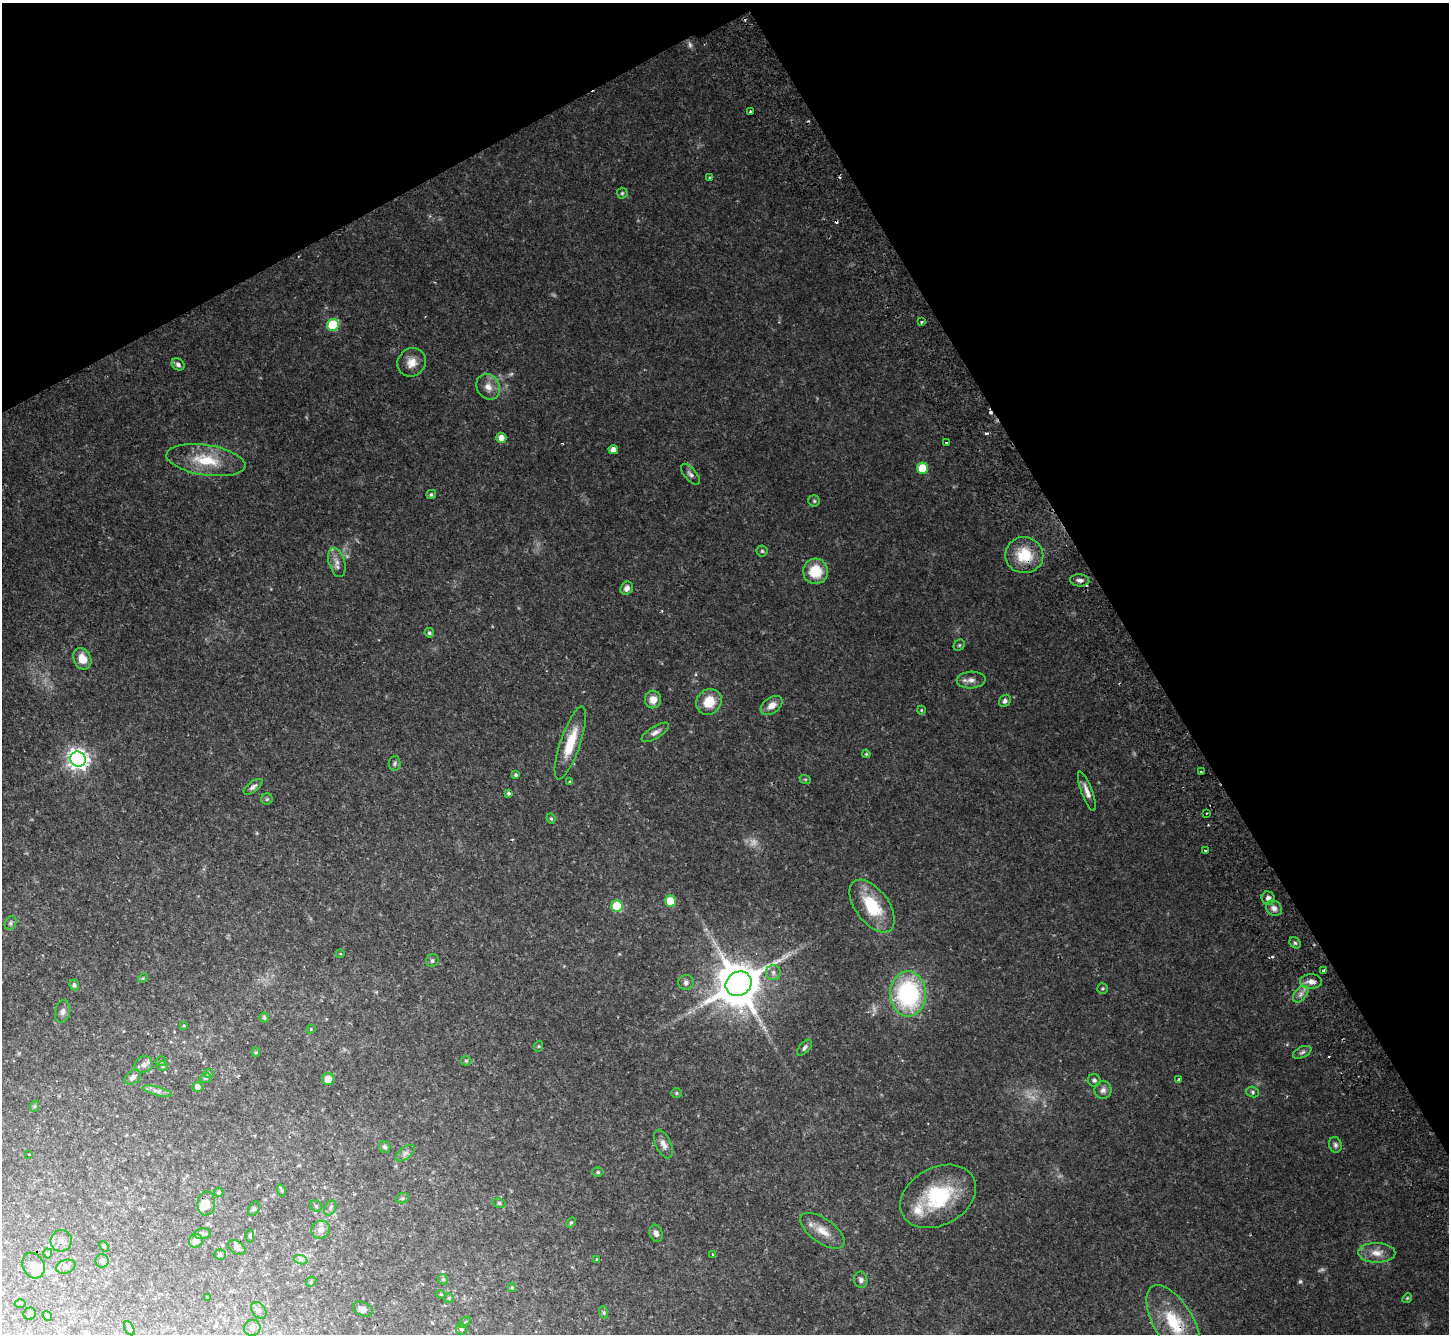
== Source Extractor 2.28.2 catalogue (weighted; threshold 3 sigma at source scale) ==
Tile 3 of 4 x 4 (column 3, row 1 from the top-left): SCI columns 2948-4394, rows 4324-5655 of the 5893 x 5846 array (HDU 1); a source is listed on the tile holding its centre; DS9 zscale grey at full resolution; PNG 1451 x 1336 px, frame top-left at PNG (2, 3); each listed source drawn as its Kron ellipse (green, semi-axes under 4 px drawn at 4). Shown black and unused: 29% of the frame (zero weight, under 2 of 3 exposures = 3% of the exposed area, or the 3 px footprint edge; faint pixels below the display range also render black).
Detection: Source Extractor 2.28.2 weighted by HDU 2 'WHT'; one run over the whole footprint, this tile lists its part. Background 0.0814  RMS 0.0064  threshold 0.029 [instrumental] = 3 sigma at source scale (4.5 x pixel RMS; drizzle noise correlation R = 1.50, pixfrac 1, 0.05/0.05 arcsec/px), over >= 5 px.
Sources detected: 159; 6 too faint to see at this stretch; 6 cosmic-ray / hot-pixel residue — neither listed nor drawn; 4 inside a brighter listed object's ellipse — not listed separately; the other 143 listed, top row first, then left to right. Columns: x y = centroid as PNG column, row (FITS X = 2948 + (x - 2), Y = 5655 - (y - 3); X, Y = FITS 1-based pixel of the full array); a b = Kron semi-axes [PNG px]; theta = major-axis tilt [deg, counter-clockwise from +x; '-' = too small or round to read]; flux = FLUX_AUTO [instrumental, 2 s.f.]
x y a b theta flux
750 111 3 2 - 1.1
710 178 3 3 - 3
622 193 5 5 - 1
921 322 3 2 - 1.2
333 325 6 6 - 32
412 362 15 13 52 7.2
178 364 7 5 -41 2.1
488 387 13 11 -60 6.1
501 438 5 5 - 4.4
946 443 3 2 - 1.7
613 450 5 4 - 4.2
206 460 40 15 -9 25
922 468 5 5 - 21
690 474 12 6 -50 2.4
431 495 5 4 - 1.1
814 501 5 5 - 1
762 551 5 5 - 1.1
1024 555 19 18 - 20
337 562 15 8 -74 4.4
815 571 12 12 - 18
1080 580 9 6 -5 2.4
627 588 7 6 - 3
429 633 5 4 - 1.4
959 645 6 5 - 0.94
82 659 11 8 -66 8.7
971 680 14 8 3 4.2
653 700 9 8 - 5.7
1005 701 6 5 - 1.8
709 702 13 12 - 13
772 705 12 8 35 5.6
921 710 4 4 - 0.68
655 732 15 6 31 3.3
570 743 38 10 71 19
866 754 4 3 - 0.73
78 759 8 7 - 370
395 763 7 5 88 1.3
1201 772 3 3 - 1.9
516 775 4 4 - 1
805 779 6 3 -19 0.71
570 782 4 3 - 0.84
253 787 11 5 37 2.2
1087 791 21 5 -70 4.5
508 793 4 3 - 0.98
267 799 6 5 - 1.1
1206 813 3 2 - 0.9
551 819 5 3 - 0.81
1205 851 3 3 - 3.2
1268 898 7 6 - 2.6
671 901 5 5 - 21
617 906 5 5 - 33
872 906 30 16 -54 28
1274 908 9 7 -40 2.7
11 923 7 5 59 1.3
1295 943 6 5 - 1.1
340 954 4 3 - 0.51
432 961 7 6 - 1.3
1324 970 3 3 - 16
773 972 7 7 - 2.8
143 978 5 4 - 0.64
1311 981 11 7 -2 4.9
686 982 8 7 - 2.4
739 984 13 11 32 2800
74 985 5 4 - 1.4
1103 988 5 5 - 1
908 994 22 18 -88 84
1301 994 10 6 50 3
63 1011 12 7 78 2.6
264 1018 5 5 - 1.4
184 1025 3 3 - 0.64
311 1029 5 3 - 0.57
539 1046 6 3 71 0.66
804 1048 10 5 49 1.7
256 1052 5 4 - 0.81
1302 1052 10 5 25 1.7
161 1061 5 5 - 0.97
466 1061 5 5 - 0.85
144 1064 9 8 - 3.2
163 1066 5 5 - 1
208 1073 5 4 - 0.85
133 1077 9 6 35 3.1
206 1078 6 5 - 1.1
328 1079 6 6 - 6.7
1178 1079 3 3 - 1.9
1094 1080 6 6 - 1.5
197 1087 5 5 - 2.8
1103 1090 9 8 - 3
157 1091 15 4 -15 3
1253 1092 6 5 - 1.3
676 1093 5 4 - 0.75
35 1106 6 4 72 0.85
663 1144 15 7 -66 3.9
1335 1145 8 6 -75 1.8
385 1147 6 5 - 1.3
405 1153 11 5 38 2.4
29 1154 3 2 - 0.76
598 1172 5 4 - 0.96
282 1191 6 4 -71 0.83
219 1192 4 4 - 0.97
938 1196 40 28 29 51
402 1198 6 5 - 0.98
206 1203 12 9 84 6
499 1203 6 4 -13 1.2
316 1206 6 5 - 1.1
330 1208 8 5 63 1.8
254 1209 7 5 59 1.3
571 1223 6 4 61 0.83
321 1230 9 9 - 4.7
822 1231 26 12 -35 9.7
656 1233 9 6 -70 2.6
202 1234 8 5 6 1.8
250 1236 6 4 -87 0.96
61 1241 11 10 - 3.8
196 1241 7 6 - 4
104 1246 5 4 - 0.88
237 1248 9 6 -33 2.5
1377 1253 19 9 -1 7.8
48 1254 5 4 - 0.98
220 1255 6 5 - 1.7
713 1255 3 3 - 1.6
301 1260 7 4 -19 1.6
597 1260 3 3 - 1.1
102 1261 6 6 - 2.2
34 1266 13 10 -63 5.5
66 1267 10 6 17 2.2
443 1279 5 4 - 1.1
861 1280 8 6 -79 2.1
311 1282 6 4 48 0.82
512 1287 5 4 - 0.79
441 1294 4 4 - 0.64
207 1297 4 2 - 0.42
449 1298 5 5 - 0.94
1407 1298 5 4 - 0.82
20 1304 5 3 - 0.75
363 1309 10 6 -23 2.6
259 1310 9 6 -51 2.2
603 1312 6 4 -71 1
30 1314 6 6 - 1.6
47 1316 5 4 - 0.83
465 1322 7 3 45 0.74
1174 1322 42 19 -59 32
129 1328 7 4 -60 1.1
252 1328 8 8 - 3.1
462 1329 6 5 - 1.2
Overlapping masked pixels (flux is a lower limit): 3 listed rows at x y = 1024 555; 1080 580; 1174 1322
Isophote crosses this tile's border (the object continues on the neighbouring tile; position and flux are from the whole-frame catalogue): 1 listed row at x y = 1174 1322